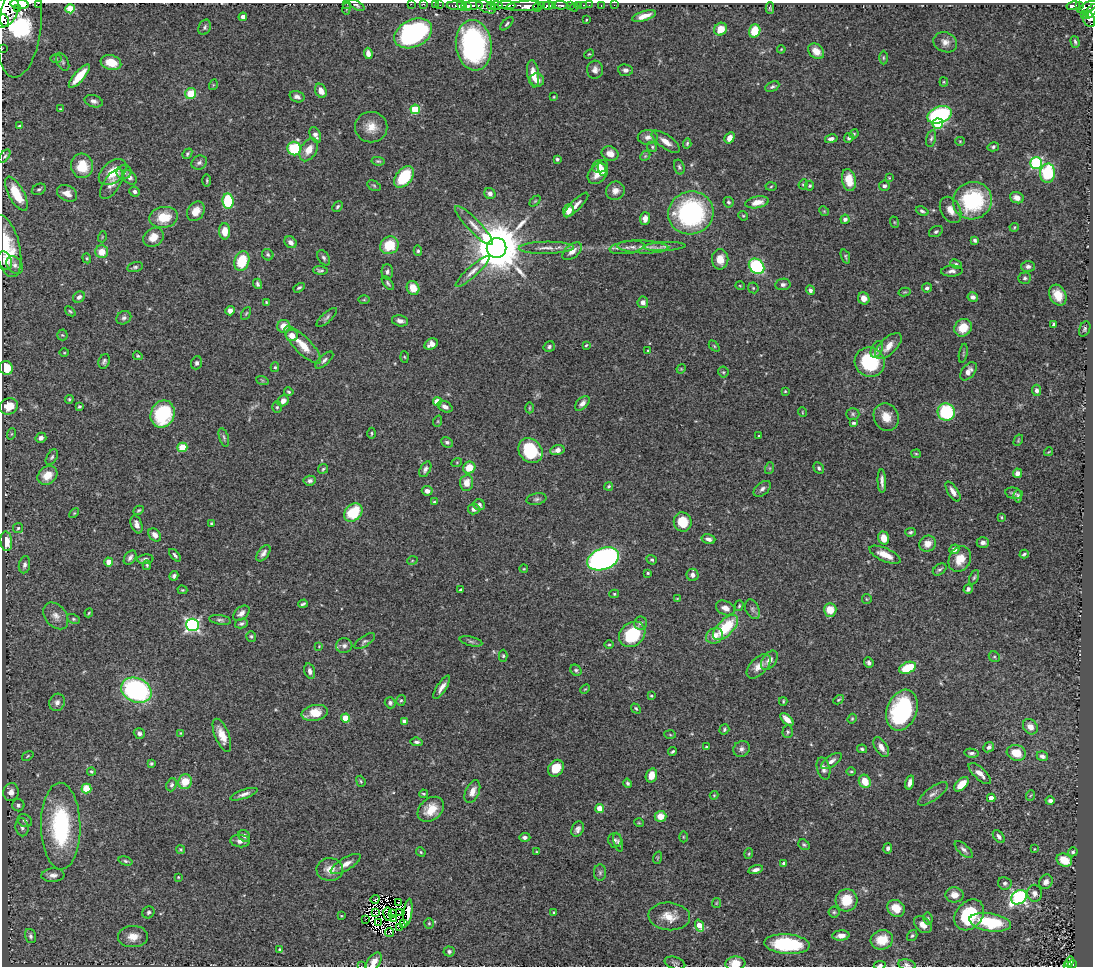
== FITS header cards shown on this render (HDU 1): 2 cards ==
NAXIS1  =                 1091
NAXIS2  =                  964

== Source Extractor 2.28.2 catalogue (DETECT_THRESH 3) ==
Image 1091 x 964 px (HDU 1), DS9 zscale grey, 1 PNG px = 1 image px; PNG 1095 x 968 px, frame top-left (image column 1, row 964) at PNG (2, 3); each listed source drawn as its Kron ellipse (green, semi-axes under 4 px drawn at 4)
Background 0.557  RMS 0.035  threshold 0.105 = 3 sigma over >= 5 px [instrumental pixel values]
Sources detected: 515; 11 with non-positive FLUX_AUTO (blend fragments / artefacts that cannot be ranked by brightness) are neither listed nor drawn; of the other 504, the 500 brightest by FLUX_AUTO listed and drawn (4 fainter detections omitted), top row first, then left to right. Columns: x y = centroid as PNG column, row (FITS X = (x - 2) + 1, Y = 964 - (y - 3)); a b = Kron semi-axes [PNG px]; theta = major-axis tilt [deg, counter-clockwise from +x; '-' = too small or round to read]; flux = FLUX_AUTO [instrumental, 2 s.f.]
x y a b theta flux
38 3 2 2 - 33
19 4 9 5 -4 1200
347 4 2 2 - 5.6
411 4 2 2 - 9.1
423 4 3 2 - 13
357 5 9 4 -30 4.6
436 5 2 2 - 8.6
440 5 2 2 - 9.6
472 5 11 4 1 840
497 5 6 3 -5 300
506 5 9 3 -2 270
553 5 4 3 - 760
561 5 8 3 -2 180
570 5 3 3 - 84
579 5 3 3 - 51
584 5 3 2 - 15
589 5 2 2 - 13
601 5 3 2 - 4.9
614 5 2 2 - 3.5
1080 5 3 3 - 93
457 6 10 3 -4 530
462 6 6 4 -51 410
468 6 4 3 - 430
491 6 4 3 - 230
525 6 19 5 3 2200
542 6 4 3 - 330
548 6 5 4 - 680
1073 6 7 3 11 150
486 7 10 5 -25 190
537 7 4 3 - 160
574 7 4 2 - 12
1087 7 11 4 24 530
17 8 2 2 - 6000
346 8 6 3 80 3
770 8 6 4 -88 3.5
70 9 4 4 - 76
1091 11 8 3 58 250
5 12 17 12 54 5000
1084 14 4 2 - 43
644 16 12 4 17 22
243 17 4 4 - 9.6
1089 19 8 5 -67 190
586 20 4 3 - 2.2
4 21 6 3 -66 740
507 24 8 4 46 4.7
20 27 51 21 83 730
205 27 8 6 65 6.2
721 29 7 6 - 39
755 31 6 5 - 62
413 33 20 13 25 430
945 42 12 10 -23 17
1075 42 6 3 -74 4.4
474 45 25 18 -83 450
2 49 3 2 - 6.4
781 49 4 3 - 1.9
816 51 9 7 -41 23
368 53 5 4 - 12
589 54 5 3 - 2.4
883 58 7 3 90 3
56 59 5 3 - 2.8
63 62 10 5 -62 5.6
111 62 10 7 -17 41
595 70 9 8 - 11
625 70 7 5 -5 8.1
533 74 13 6 -82 28
79 76 15 5 49 55
537 80 7 6 - 13
944 82 4 4 - 2.7
213 85 5 3 - 1.9
772 87 7 4 26 5.3
321 91 7 5 -62 21
191 93 5 5 - 55
297 97 8 5 -18 9.1
554 97 3 2 - 2.1
94 101 9 6 -16 8.7
60 109 4 3 - 2.1
415 109 5 4 - 100
939 115 13 8 19 330
938 124 5 5 - 120
19 126 4 3 - 3.2
371 127 16 15 - 33
854 134 5 4 - 2.8
315 135 8 5 -65 12
648 137 10 7 5 12
729 138 6 4 58 17
849 138 5 4 - 5.6
931 138 8 4 76 4.9
831 139 6 4 12 8.7
960 141 5 4 - 2.5
666 142 17 6 -35 20
687 143 5 4 - 3.5
652 147 5 4 - 3.6
993 147 5 4 - 4.5
294 148 7 6 - 120
309 150 12 8 60 28
187 154 5 4 - 3.8
610 154 8 7 - 20
5 156 8 4 53 4.9
645 156 6 4 45 3.1
557 159 4 3 - 4
378 161 6 4 -9 3.8
199 162 8 6 29 7.6
1036 163 6 6 - 290
82 166 12 11 - 57
600 166 8 6 20 13
679 167 8 5 -74 4.7
602 169 7 4 -69 8.8
113 172 16 10 41 50
124 172 7 7 - 11
1047 173 9 7 85 130
598 174 11 8 47 26
130 177 8 6 -47 8.3
404 177 12 8 52 120
889 178 4 3 - 1.8
849 180 11 7 -78 36
207 181 6 3 -90 2.7
111 184 17 8 58 17
803 184 5 4 - 3.1
374 186 7 4 -30 3.6
810 186 5 4 - 3.4
884 186 5 5 - 6.4
771 187 5 3 - 2.5
39 189 7 5 27 5.3
615 191 9 9 - 16
135 192 5 5 - 7.4
67 193 11 7 -28 18
490 193 6 5 - 10
16 194 19 7 -61 66
1017 198 7 5 -22 17
228 201 8 5 -84 110
535 201 6 4 44 3.1
972 201 20 18 26 210
728 202 5 5 - 4.7
757 202 12 5 10 25
576 205 16 5 45 14
338 206 6 4 46 4.3
568 210 6 5 - 21
951 210 14 9 -62 20
196 211 10 8 54 27
824 211 5 4 - 2.7
922 211 6 3 -22 4.6
691 213 23 21 20 370
743 216 5 4 - 2.8
163 217 14 10 8 56
645 219 6 5 - 14
845 219 4 4 - 8.6
894 222 6 4 -71 2.8
474 226 26 6 -46 24
1014 227 5 4 - 2.7
225 231 8 5 -89 31
936 232 7 5 28 4.5
102 237 5 3 - 2.1
153 237 11 9 34 28
975 240 4 3 - 5.7
290 242 6 5 - 13
389 245 9 8 - 68
6 246 32 13 -76 96
627 247 17 6 8 15
643 247 25 6 -2 23
664 247 21 4 2 11
497 248 10 10 - 13000
546 248 27 6 1 21
418 251 5 4 - 3.9
572 251 11 6 40 17
102 252 6 6 - 34
268 255 6 5 - 4.4
845 256 7 3 -70 3.4
87 258 5 4 - 2.9
324 258 8 5 -57 5.8
720 259 10 8 -89 28
5 261 10 6 -68 15
242 261 10 7 70 77
956 264 6 4 -22 3.8
15 265 10 7 -51 9.9
757 266 8 7 - 210
1028 266 7 5 -1 7.7
135 267 8 5 14 5
320 270 7 4 -4 5
473 271 22 5 42 17
952 271 11 5 3 9.3
387 272 8 6 -89 6.5
1025 278 6 5 - 5
388 283 8 4 -54 4.6
257 284 5 3 - 5.3
783 284 7 5 10 7.3
740 286 5 3 - 1.9
299 288 6 3 31 4
413 288 7 6 - 36
753 288 6 5 - 3.2
927 288 5 4 - 5.8
810 290 5 4 - 6.9
905 292 6 3 14 2.6
1058 295 11 8 -63 34
79 297 6 5 - 9.3
973 297 5 4 - 11
864 298 6 5 - 18
364 300 6 4 1 2.9
266 302 3 2 - 1.9
643 302 6 5 - 10
70 311 6 3 -41 3.2
230 311 5 4 - 13
246 313 7 3 62 2.9
327 317 13 5 42 6.5
124 318 8 6 31 6.7
400 321 8 5 -13 10
1053 324 4 3 - 4
284 326 6 6 - 29
963 328 9 8 - 44
1085 329 8 5 67 5.1
62 335 5 5 - 3.3
292 335 6 5 - 25
431 344 7 5 33 16
303 345 25 8 -45 42
586 345 4 3 - 2.4
714 346 6 4 -45 3.1
888 346 17 8 44 29
549 347 6 5 - 5.1
877 349 9 5 65 6.9
648 350 3 3 - 2
64 353 5 3 - 2.2
963 353 9 3 79 2.9
138 356 5 4 - 3.2
404 357 6 4 -86 2.5
324 360 11 5 43 7.1
104 361 8 5 69 5.9
870 362 15 14 - 140
197 363 7 5 68 6.2
275 367 5 4 - 3
6 368 7 6 - 50
681 369 5 4 - 2.1
968 371 10 6 52 14
723 372 5 5 - 3.4
262 380 6 4 -19 3.3
1036 390 6 4 -86 7.9
785 391 4 3 - 2.3
289 392 5 4 - 3.5
69 399 4 3 - 2.8
283 401 6 5 - 12
437 402 4 4 - 49
582 403 9 5 45 12
9 406 9 8 - 34
79 407 4 3 - 3.1
277 407 6 5 - 3.8
445 407 8 5 -28 12
529 408 5 3 - 2.4
802 412 5 3 - 1.9
946 412 9 8 - 160
163 414 14 11 68 180
853 414 6 5 - 4.6
886 417 14 12 -64 32
438 421 6 3 72 2.4
853 423 4 3 - 3.8
372 433 6 3 89 2.7
11 434 6 3 71 2.9
759 436 3 2 - 1.8
224 437 10 4 -72 5
41 438 5 5 - 9.2
1018 440 6 4 61 2.7
447 442 6 5 - 5.6
182 447 5 4 - 81
557 450 7 4 16 13
530 451 13 11 -49 150
1048 452 5 3 - 2.1
916 454 5 4 - 2.9
52 457 8 5 60 5.3
457 462 5 3 - 2.2
469 468 6 6 - 40
770 468 6 4 72 3
819 468 6 4 -62 4.7
323 469 5 4 - 3.4
425 469 8 5 61 6.8
1017 473 5 4 - 11
47 475 11 8 39 37
310 481 6 5 - 7.2
882 481 12 3 -88 10
467 483 8 6 84 25
609 486 4 4 - 3.6
762 489 10 6 40 8.5
427 491 5 4 - 13
953 492 11 5 -57 12
1014 493 9 5 -11 6.5
1018 496 6 4 -84 5.5
536 499 10 6 12 6.3
434 502 3 3 - 2.1
479 505 6 5 - 8.9
474 509 6 5 - 13
139 510 5 3 - 3
74 513 6 3 44 2.5
353 513 10 8 44 91
1002 517 4 2 - 2.2
683 522 9 8 - 57
211 523 3 2 - 2.3
137 524 9 5 -70 13
18 528 5 5 - 3.5
911 532 5 4 - 4.3
155 535 7 5 -47 14
884 538 6 5 - 30
708 539 7 5 -15 9.7
6 541 10 6 -83 35
983 543 6 5 - 8.5
928 544 8 8 - 21
954 549 5 4 - 10
263 553 9 5 53 11
1024 554 4 2 - 3.7
175 555 7 4 -48 5.3
885 555 17 6 -24 31
130 558 8 5 55 8
145 559 8 4 6 7.8
603 559 16 10 22 700
960 559 13 10 62 33
652 560 5 4 - 3.8
412 561 5 3 - 1.9
109 562 4 4 - 31
24 565 9 5 81 7.3
147 565 5 4 - 3.1
524 569 4 3 - 1.8
940 569 7 5 36 5.4
648 573 3 3 - 2.7
693 575 6 6 - 11
174 576 5 4 - 6
974 577 7 4 65 3.7
968 589 5 4 - 7.7
182 590 5 4 - 2.8
460 590 4 3 - 2.6
614 594 5 4 - 3.2
677 599 3 3 - 1.8
867 599 5 5 - 3.2
303 604 5 3 - 4.1
739 606 5 4 - 3.2
725 608 10 7 -24 17
752 609 10 6 -67 8
830 610 7 6 - 45
89 613 4 3 - 2.5
241 613 9 6 41 12
56 616 15 10 -51 19
73 619 7 4 -27 4
220 620 11 4 -9 6
241 623 6 5 - 5.6
641 623 6 6 - 5.9
192 625 6 6 - 550
726 627 16 8 46 100
632 634 14 11 40 130
251 636 5 5 - 4.3
714 636 9 7 29 24
365 641 12 5 34 6.2
471 641 11 4 -13 6.2
609 645 4 3 - 2.5
319 646 4 3 - 1.8
344 646 8 7 - 8.3
503 656 6 4 90 3.8
994 657 6 5 - 4
769 660 11 6 53 15
869 663 5 4 - 6.2
759 666 15 8 46 23
908 668 9 5 22 74
576 670 6 5 - 4.6
310 671 8 5 -75 10
442 687 13 4 57 14
585 689 5 3 - 2.2
136 690 16 12 -25 430
651 696 4 3 - 2.5
401 700 5 5 - 3.3
838 700 5 3 - 2.7
783 701 4 3 - 2.5
57 702 9 7 66 10
390 703 6 5 - 5.7
636 708 5 4 - 3.3
902 710 21 15 68 250
315 713 13 8 10 41
345 718 4 4 - 62
787 719 8 4 -44 17
852 719 5 4 - 2.8
404 721 4 4 - 19
1030 727 8 6 -50 21
724 729 5 4 - 4.6
788 732 6 5 - 4.1
139 733 5 5 - 8.1
180 733 3 3 - 1.9
222 735 17 7 -68 30
670 735 6 4 -3 2.3
417 742 6 4 -6 5.2
706 747 3 3 - 2.9
881 747 11 6 -57 16
989 747 6 4 42 7.7
742 749 8 7 - 8.7
862 749 5 4 - 4
673 751 4 3 - 3.7
971 753 7 4 -9 5.5
1016 753 9 7 -17 42
28 756 6 3 34 2.4
1042 756 6 5 - 7.1
831 761 12 5 34 11
151 763 4 3 - 3.7
556 768 9 7 55 52
823 769 11 6 -75 11
91 772 4 4 - 2.7
851 772 5 3 - 2.6
980 773 14 5 -43 20
651 775 7 5 72 30
361 781 6 4 -68 3.2
865 781 7 6 - 40
185 782 7 6 - 47
910 782 7 4 75 12
628 783 5 4 - 4.7
962 784 9 5 44 35
172 785 6 5 - 5.1
86 789 5 5 - 65
11 792 9 7 77 16
472 792 12 7 66 18
244 794 14 4 19 11
424 794 4 3 - 2.9
933 794 17 6 36 12
714 795 4 4 - 2.2
1031 795 5 3 - 2.3
991 798 4 4 - 21
1050 801 4 4 - 8.4
18 805 6 6 - 7
600 808 4 4 - 55
431 809 15 11 41 41
660 816 6 5 - 23
25 821 7 6 - 7
639 823 5 3 - 1.9
61 826 43 20 -89 270
22 827 9 6 -79 8.6
578 829 8 6 65 8.6
244 836 6 5 - 6.8
999 836 7 4 -52 6.9
525 837 6 4 1 6.9
683 837 5 3 - 2.1
615 840 7 6 - 6.2
240 841 10 6 -5 12
618 842 10 4 -75 5.5
804 845 6 5 - 4
888 848 5 4 - 6.6
181 849 4 4 - 2.8
1034 849 3 2 - 1.4
964 850 11 5 -43 8.3
421 852 5 4 - 2.8
537 852 3 3 - 2.1
1073 852 5 4 - 4.8
749 854 5 3 - 2.8
657 858 6 4 71 2.6
1064 860 8 6 -26 39
126 861 7 4 -17 4.1
784 863 4 3 - 5.9
346 864 17 6 30 19
330 869 13 11 -2 26
756 870 7 4 14 11
600 873 8 6 -90 5.3
53 875 11 6 5 12
178 877 3 3 - 2
1046 882 7 6 - 12
1005 883 7 6 - 6.8
1034 893 8 7 - 11
954 895 9 7 -2 21
1019 897 8 6 35 500
375 899 4 3 - 17
846 900 11 11 - 59
398 902 2 2 - 1.8
716 903 5 4 - 2.4
896 908 9 8 - 32
148 912 6 5 - 5
400 912 3 2 - 2.2
408 912 13 4 84 9
554 912 4 3 - 2.2
834 912 5 5 - 3.9
376 913 4 2 - 1.7
392 913 2 2 - 2.9
388 914 7 3 -80 8.5
969 915 17 13 50 130
341 916 3 2 - 1.8
669 916 21 14 -5 37
366 919 2 2 - 2.3
393 919 4 2 - 8.4
928 919 6 4 -79 4.3
990 922 21 9 -9 130
378 923 3 2 - 6.1
429 923 5 4 - 3.3
403 924 4 2 - 5.9
923 925 10 7 -43 18
699 926 6 4 -70 38
400 927 4 3 - 5
389 932 5 2 - 3.7
841 935 9 5 4 14
30 936 7 5 -72 6.9
912 936 6 4 55 4.3
133 937 15 10 2 27
882 940 11 9 15 42
787 944 23 10 -4 180
279 950 3 3 - 3.8
449 951 5 5 - 6
374 962 10 6 57 22
1069 962 5 3 - 19
675 963 10 6 -16 5.9
735 963 10 7 4 32
880 965 6 3 8 4.7
907 965 9 5 -12 6.7
1072 965 4 4 - 41
361 966 2 2 - 20
1068 966 3 2 - 19
At the frame edge (FLAGS 8, measured only in part): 16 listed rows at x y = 38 3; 19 4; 347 4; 411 4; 423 4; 1091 11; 5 12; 1089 19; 2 49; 374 962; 735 963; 880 965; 907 965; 1072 965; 361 966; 1068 966
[4 fainter detections neither listed nor drawn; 11 non-positive-flux detections neither listed nor drawn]